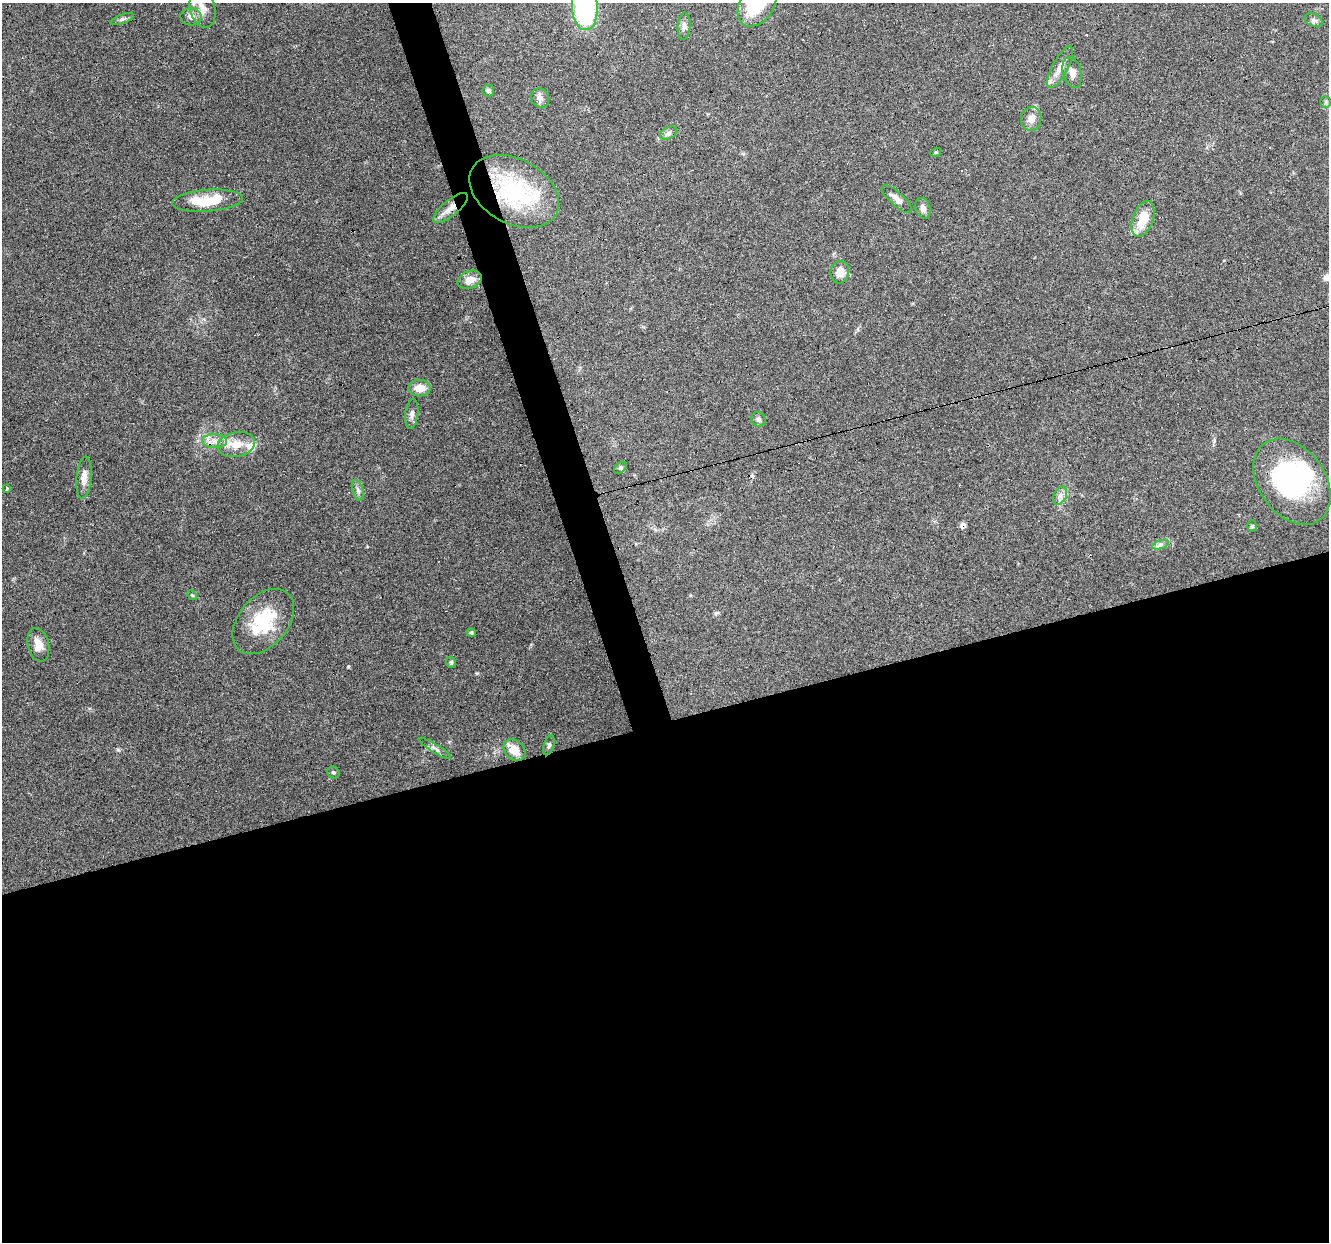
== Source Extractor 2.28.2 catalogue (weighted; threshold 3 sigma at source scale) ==
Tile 15 of 4 x 4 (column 3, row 4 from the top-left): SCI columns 2654-3980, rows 108-1347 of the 5306 x 5122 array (HDU 1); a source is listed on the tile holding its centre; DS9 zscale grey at full resolution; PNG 1331 x 1244 px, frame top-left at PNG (2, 3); each listed source drawn as its Kron ellipse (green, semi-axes under 4 px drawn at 4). Shown black and unused: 44% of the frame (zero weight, under 3 of 6 exposures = <1% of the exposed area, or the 3 px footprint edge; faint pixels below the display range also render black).
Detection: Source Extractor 2.28.2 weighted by HDU 2 'WHT'; one run over the whole footprint, this tile lists its part. Background 0.0592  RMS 0.004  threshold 0.0164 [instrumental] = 3 sigma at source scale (4.09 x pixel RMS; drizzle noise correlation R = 1.36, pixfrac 0.8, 0.0396/0.0396 arcsec/px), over >= 5 px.
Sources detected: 57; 1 inside a brighter object's white glare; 8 cosmic-ray / hot-pixel residue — neither listed nor drawn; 3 inside a brighter listed object's ellipse — not listed separately; the other 45 listed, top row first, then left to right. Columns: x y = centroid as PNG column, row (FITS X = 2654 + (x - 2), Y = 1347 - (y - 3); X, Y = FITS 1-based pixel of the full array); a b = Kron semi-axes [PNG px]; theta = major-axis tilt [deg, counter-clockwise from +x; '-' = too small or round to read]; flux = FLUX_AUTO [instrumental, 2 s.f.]
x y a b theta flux
757 4 25 17 58 20
585 7 23 13 -87 57
203 9 20 12 -76 4.3
191 17 10 8 -3 2.1
122 19 12 4 20 1.1
1314 20 9 6 -25 1.2
684 26 14 6 86 1.7
1060 67 23 8 62 4.1
1072 73 16 9 -76 2.8
488 91 6 5 - 0.84
540 98 10 9 - 1.9
1326 102 6 5 - 0.61
1031 119 12 10 78 3.1
669 133 9 5 28 1.1
936 152 5 3 - 0.34
514 191 48 32 -28 42
897 199 19 6 -43 2.6
207 201 35 11 4 14
450 208 21 8 40 3.8
923 208 10 7 -71 1.9
1143 219 18 10 70 8.7
840 272 11 9 82 3.7
470 280 12 8 21 3.7
420 388 11 8 1 4.3
412 414 15 6 83 1.7
758 419 7 7 - 1.1
214 441 12 7 -1 2.6
236 444 19 12 10 5.8
620 468 7 4 39 0.77
84 478 21 7 85 3.2
1292 482 47 33 -54 54
7 489 3 3 - 1.3
358 490 11 5 -72 1.2
1060 495 10 6 62 1.7
1252 526 6 5 - 0.56
1160 545 9 4 19 0.91
192 595 5 4 - 0.43
263 621 37 24 49 19
471 633 4 3 - 0.47
38 645 17 10 -77 4.2
451 662 5 5 - 0.63
549 745 10 5 73 0.91
435 749 18 4 -32 1.4
514 750 12 9 -46 5.6
333 772 6 5 - 0.74
Overlapping masked pixels (flux is a lower limit): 2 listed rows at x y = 514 191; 450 208
Isophote crosses this tile's border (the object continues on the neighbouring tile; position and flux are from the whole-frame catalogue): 2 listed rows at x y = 757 4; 585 7
Unlisted compact peaks at least as high as the median listed source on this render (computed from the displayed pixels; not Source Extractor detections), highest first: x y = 348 667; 477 673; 118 750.